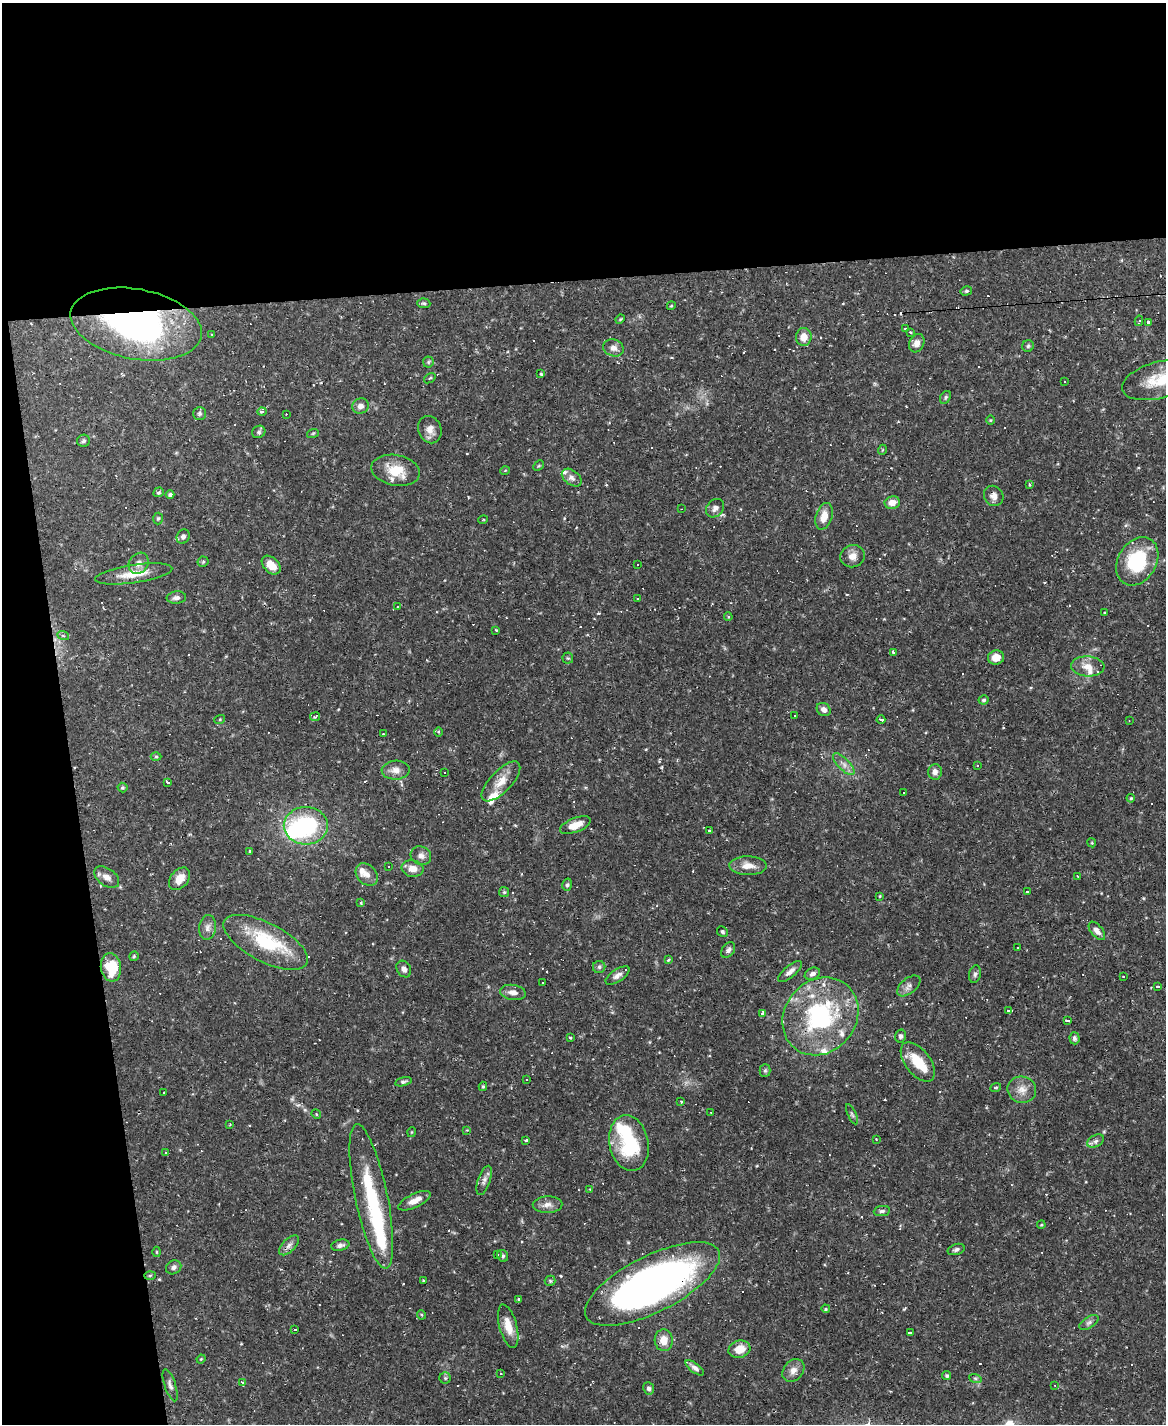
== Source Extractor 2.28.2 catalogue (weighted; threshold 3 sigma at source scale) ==
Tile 1 of 4 x 3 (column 1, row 1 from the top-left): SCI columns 1-1164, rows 3082-4503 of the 4655 x 4634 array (HDU 1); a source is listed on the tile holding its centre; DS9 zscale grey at full resolution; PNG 1168 x 1426 px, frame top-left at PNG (2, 3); each listed source drawn as its Kron ellipse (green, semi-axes under 4 px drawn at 4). Shown black and unused: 25% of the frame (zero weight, under 2 of 3 exposures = <1% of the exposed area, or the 3 px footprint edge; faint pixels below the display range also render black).
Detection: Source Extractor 2.28.2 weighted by HDU 2 'WHT'; one run over the whole footprint, this tile lists its part. Background 0.12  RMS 0.0033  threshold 0.0147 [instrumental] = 3 sigma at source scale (4.5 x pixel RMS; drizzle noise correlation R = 1.50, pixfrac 1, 0.05/0.05 arcsec/px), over >= 5 px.
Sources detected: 256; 5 inside a brighter object's white glare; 54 cosmic-ray / hot-pixel residue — neither listed nor drawn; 11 inside a brighter listed object's ellipse — not listed separately; the other 186 listed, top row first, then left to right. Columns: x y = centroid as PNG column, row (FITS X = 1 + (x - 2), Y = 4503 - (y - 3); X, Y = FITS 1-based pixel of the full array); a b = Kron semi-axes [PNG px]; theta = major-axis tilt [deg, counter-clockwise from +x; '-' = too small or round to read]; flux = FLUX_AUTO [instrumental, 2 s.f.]
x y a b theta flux
966 291 6 4 14 0.55
424 303 6 5 - 0.62
671 306 4 3 - 0.31
620 319 5 4 - 0.35
1139 321 5 2 - 0.81
1148 322 4 3 - 1.3
136 324 66 35 -11 84
906 329 3 3 - 0.72
910 332 4 3 - 0.41
212 334 3 2 - 0.39
804 337 9 8 - 3.3
917 343 9 7 62 2.3
1028 346 6 6 - 0.6
613 348 10 8 -19 1.8
428 362 5 5 - 0.49
541 374 4 4 - 0.46
430 378 6 3 36 0.39
1158 380 37 18 15 11
1064 381 2 2 - 0.27
945 397 7 5 58 0.61
360 406 8 7 - 1.7
262 411 4 3 - 30
200 413 6 6 - 0.78
286 414 2 2 - 0.17
990 420 5 3 - 0.29
430 430 14 11 -69 2.6
259 432 7 6 - 0.66
313 433 6 3 19 0.37
84 441 6 6 - 0.71
882 450 5 3 - 0.3
539 466 6 4 45 0.36
396 470 24 15 -10 7.6
505 471 5 3 - 0.25
572 478 11 7 -38 1.7
1029 485 4 3 - 0.56
159 492 5 4 - 0.65
170 494 4 4 - 0.69
994 496 10 9 - 1.9
892 503 7 6 - 3.1
715 508 10 8 47 1.5
681 509 3 2 - 0.19
824 516 14 8 73 4
158 518 6 5 - 0.53
483 520 5 3 - 0.3
183 537 7 6 - 1.2
853 556 12 11 - 2.5
1137 561 26 19 58 21
203 562 5 5 - 0.46
139 563 11 9 51 2.1
638 564 3 2 - 0.31
271 565 11 7 -45 4.2
134 574 39 9 8 7.2
176 598 10 6 6 1.2
638 599 3 3 - 0.63
397 606 4 3 - 0.31
1104 612 3 3 - 0.4
728 617 4 3 - 0.5
496 630 3 2 - 0.34
63 635 6 4 -21 0.55
893 652 4 3 - 0.68
568 658 5 5 - 0.45
996 658 8 7 - 3.3
1088 666 17 10 -3 3.4
984 700 5 4 - 0.59
824 709 7 6 - 1.4
794 716 2 2 - 0.29
315 717 5 4 - 0.44
220 719 5 3 - 0.33
881 720 4 3 - 4
1129 721 3 2 - 0.22
438 732 5 3 - 0.34
383 734 2 2 - 0.19
156 757 5 3 - 0.36
844 764 14 5 -46 1.9
977 765 3 2 - 0.44
396 770 14 9 3 2.5
935 772 8 7 - 1.7
444 773 2 2 - 0.27
501 781 25 11 46 5
168 782 3 3 - 7.4
122 787 5 5 - 0.56
904 793 3 3 - 0.53
1131 798 4 3 - 0.37
575 825 16 7 21 4.1
306 826 22 19 1 35
709 831 3 3 - 0.61
1092 843 4 3 - 0.32
250 852 4 3 - 1.3
421 856 10 9 - 1.8
389 866 2 2 - 0.27
748 866 19 9 -1 3.6
413 869 11 8 -9 2.9
367 874 12 9 -47 2.3
1078 876 3 3 - 0.53
107 877 14 8 -35 2.3
180 879 12 8 50 3.8
567 885 6 4 74 0.54
504 892 5 5 - 0.45
1027 892 3 3 - 1.2
880 896 4 2 - 0.25
361 903 3 3 - 0.46
208 927 12 8 82 1.7
1097 931 11 5 -51 1.7
722 932 5 5 - 0.57
266 942 46 19 -28 22
1018 948 3 2 - 0.36
728 950 9 6 53 1
134 956 5 4 - 0.43
668 960 4 3 - 0.49
111 967 14 10 -82 9.9
599 967 6 6 - 0.71
404 969 9 6 -59 1.4
790 971 15 5 40 2
812 974 8 6 24 1.2
975 974 9 6 80 0.85
617 975 14 6 33 1.6
1123 976 3 2 - 0.33
543 982 2 2 - 0.24
909 986 14 7 39 1.6
1157 987 3 3 - 1.1
513 992 13 7 -10 2.1
1008 1010 4 3 - 23
762 1014 3 3 - 7.6
820 1016 41 35 51 46
1068 1020 3 3 - 12
900 1036 6 5 - 0.7
570 1037 3 3 - 0.52
1074 1038 6 5 - 0.77
918 1062 23 12 -53 8.4
765 1070 6 5 - 0.6
526 1079 3 2 - 0.26
403 1082 8 4 13 0.67
483 1086 4 3 - 0.47
996 1087 5 3 - 0.34
1022 1090 14 13 - 3.4
164 1093 3 2 - 0.39
681 1101 3 3 - 0.38
711 1112 2 2 - 0.22
316 1114 5 4 - 0.37
852 1114 11 4 -65 0.72
230 1124 3 3 - 0.27
467 1130 4 4 - 0.28
412 1132 5 3 - 0.26
876 1139 3 2 - 0.42
526 1140 3 3 - 0.53
1095 1141 9 6 27 1.1
629 1143 28 19 -78 22
166 1153 3 3 - 0.33
484 1180 15 6 71 1.5
590 1189 4 4 - 0.25
371 1196 74 16 -78 25
415 1201 18 6 25 3.1
548 1205 15 8 1 2.2
882 1211 8 5 7 0.79
1041 1225 4 3 - 0.3
289 1245 12 6 45 1.5
340 1245 9 5 12 1.2
956 1249 9 5 18 0.88
157 1252 5 3 - 0.3
497 1254 3 3 - 0.31
503 1256 6 5 - 0.63
174 1267 8 6 32 1.1
150 1275 5 3 - 0.39
424 1281 4 3 - 0.37
550 1281 5 5 - 0.54
652 1284 74 28 27 180
519 1299 3 3 - 0.46
826 1309 4 3 - 0.47
421 1315 5 3 - 0.34
1089 1322 11 5 34 1
508 1326 22 8 -75 4.7
295 1330 4 3 - 15
910 1333 4 3 - 25
664 1340 11 9 -86 3.9
739 1349 11 8 16 4.5
201 1359 5 3 - 0.28
695 1368 11 4 -37 1.2
793 1370 12 9 50 2.3
501 1374 3 2 - 0.31
947 1376 5 4 - 0.49
445 1378 5 5 - 0.58
975 1378 6 4 -18 0.54
242 1383 3 3 - 2.8
170 1385 17 5 -72 1.3
1055 1385 3 3 - 0.28
649 1388 6 5 - 0.92
Overlapping masked pixels (flux is a lower limit): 4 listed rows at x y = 136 324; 396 470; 820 1016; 652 1284
Isophote crosses this tile's border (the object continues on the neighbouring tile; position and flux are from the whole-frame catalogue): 1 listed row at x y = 1158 380